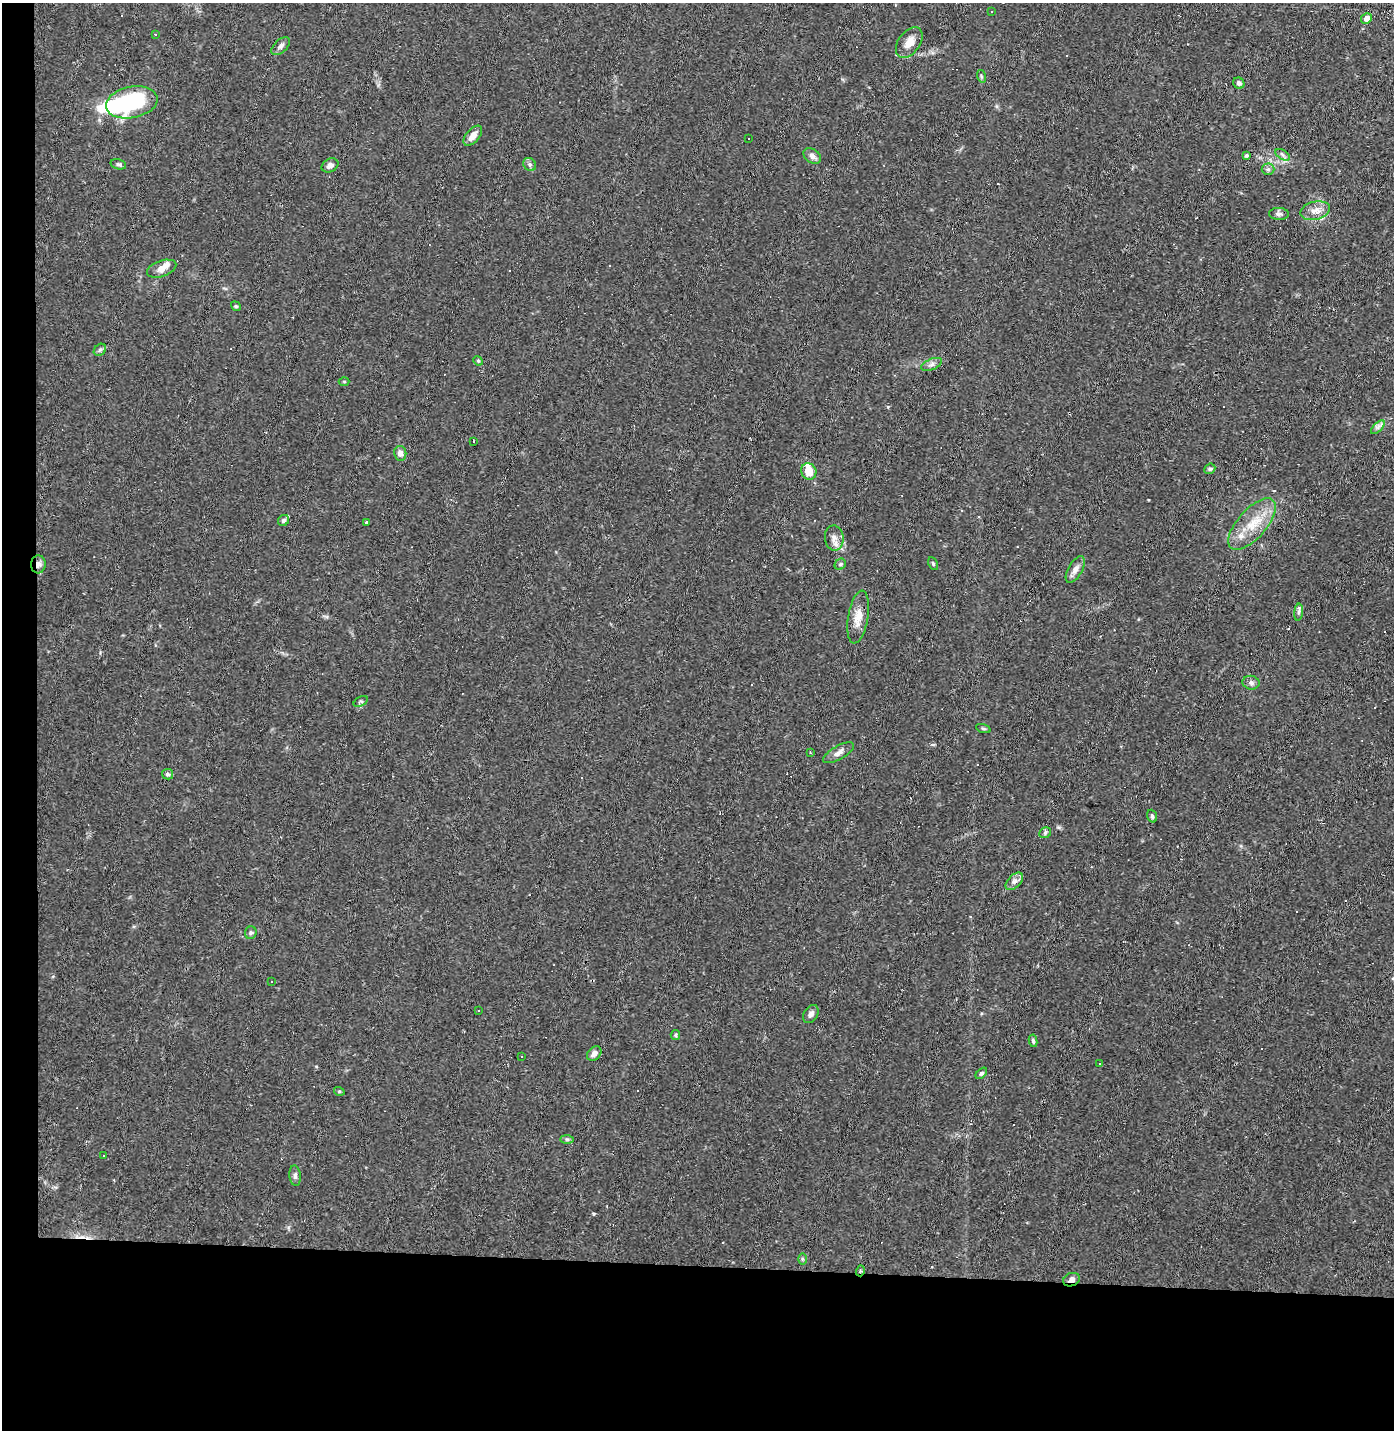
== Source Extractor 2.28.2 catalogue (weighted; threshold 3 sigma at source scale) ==
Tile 7 of 3 x 3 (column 1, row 3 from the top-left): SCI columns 68-1459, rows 1-1428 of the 4311 x 4285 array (HDU 1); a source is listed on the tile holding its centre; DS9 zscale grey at full resolution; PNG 1396 x 1432 px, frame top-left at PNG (2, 3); each listed source drawn as its Kron ellipse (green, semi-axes under 4 px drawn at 4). Shown black and unused: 14% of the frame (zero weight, under 2 of 3 exposures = <1% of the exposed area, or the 3 px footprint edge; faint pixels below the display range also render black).
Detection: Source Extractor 2.28.2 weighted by HDU 2 'WHT'; one run over the whole footprint, this tile lists its part. Background 0.0535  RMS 0.0052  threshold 0.0233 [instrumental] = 3 sigma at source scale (4.5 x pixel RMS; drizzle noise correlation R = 1.50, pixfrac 1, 0.05/0.05 arcsec/px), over >= 5 px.
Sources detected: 99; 1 inside a brighter object's white glare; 27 cosmic-ray / hot-pixel residue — neither listed nor drawn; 5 inside a brighter listed object's ellipse — not listed separately; the other 66 listed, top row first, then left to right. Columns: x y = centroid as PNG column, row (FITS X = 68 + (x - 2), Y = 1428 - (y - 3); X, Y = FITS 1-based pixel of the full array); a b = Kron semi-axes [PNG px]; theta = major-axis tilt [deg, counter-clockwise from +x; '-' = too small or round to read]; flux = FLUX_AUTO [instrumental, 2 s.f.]
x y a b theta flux
991 11 3 2 - 0.51
1366 19 5 5 - 3.7
155 34 3 3 - 1.7
909 42 17 11 54 5.7
281 46 11 6 44 1.8
981 76 6 3 -72 0.71
1239 83 6 5 - 1.4
132 102 26 15 11 53
473 136 12 6 50 4.2
749 139 3 3 - 1.2
1246 155 4 4 - 0.68
1283 155 8 4 -32 1.3
812 156 9 6 -34 2.6
118 164 8 5 -16 1.1
530 164 7 6 - 1.2
330 165 9 6 26 2.2
1268 169 6 6 - 1.2
1315 211 15 9 14 5
1279 214 10 6 -2 1.5
162 269 15 8 19 4
236 306 5 4 - 0.65
100 350 7 5 43 1.1
478 361 5 4 - 0.66
932 364 11 5 22 1.9
344 382 5 3 - 0.49
1378 427 9 4 45 1.5
473 441 3 2 - 1
400 453 7 6 - 2.6
1210 469 6 5 - 0.9
809 471 8 7 - 6.8
283 520 6 5 - 1.3
366 522 3 3 - 4.2
1252 524 32 14 48 14
834 538 12 9 -82 3.3
38 564 9 7 86 2.4
840 564 6 5 - 0.96
933 564 7 4 -64 0.79
1075 569 15 7 60 3
1299 612 8 4 83 0.97
858 617 26 10 81 6.7
1251 683 8 7 - 1.7
361 702 8 4 28 0.99
983 728 8 3 -19 0.69
810 752 3 3 - 0.45
838 753 17 7 30 3.3
168 774 5 5 - 1.3
1152 816 6 5 - 1.2
1045 833 6 5 - 1.1
1014 881 10 6 44 2.2
251 933 6 5 - 1.1
271 982 3 2 - 0.76
478 1010 3 3 - 2.8
811 1014 10 6 57 2.2
675 1035 5 4 - 0.71
1033 1041 6 4 -80 1
594 1053 8 6 45 2.8
521 1057 3 2 - 0.65
1099 1064 3 3 - 6.2
981 1073 7 4 44 0.92
339 1091 5 3 - 0.57
567 1139 7 4 -1 0.91
104 1155 3 2 - 0.41
295 1176 10 5 -85 1.4
802 1259 6 4 -90 0.64
860 1271 5 3 - 0.59
1071 1280 9 6 23 2.4
Overlapping masked pixels (flux is a lower limit): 3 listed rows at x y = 38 564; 860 1271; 1071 1280